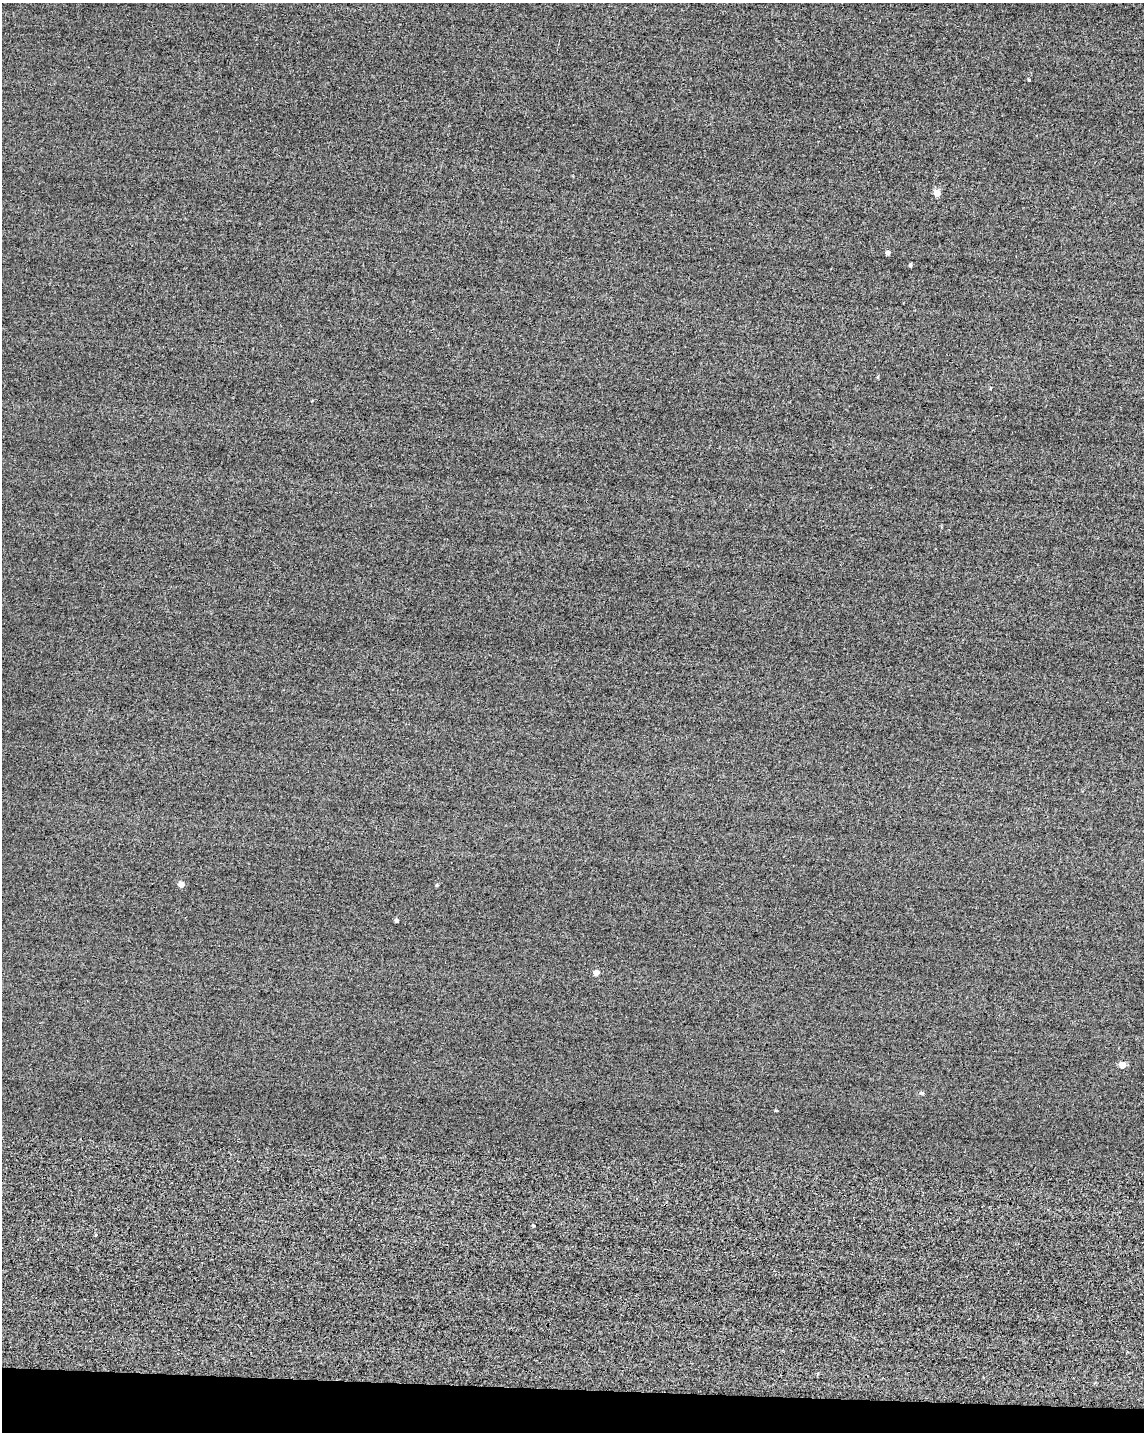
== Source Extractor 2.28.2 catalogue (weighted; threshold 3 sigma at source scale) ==
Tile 11 of 4 x 3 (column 3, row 3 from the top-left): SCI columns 2309-3450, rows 247-1676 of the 4849 x 4881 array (HDU 1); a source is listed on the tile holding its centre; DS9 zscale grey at full resolution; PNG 1146 x 1434 px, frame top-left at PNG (2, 3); no overlay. Shown black and unused: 3% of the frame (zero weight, under 2 of 3 exposures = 12% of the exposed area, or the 3 px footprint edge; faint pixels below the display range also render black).
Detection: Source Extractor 2.28.2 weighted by HDU 2 'WHT'; one run over the whole footprint, this tile lists its part. Background -0.229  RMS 3.4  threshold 15.2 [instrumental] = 3 sigma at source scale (4.5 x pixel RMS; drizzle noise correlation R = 1.50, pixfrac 1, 0.05/0.05 arcsec/px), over >= 5 px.
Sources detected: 15; all 15 listed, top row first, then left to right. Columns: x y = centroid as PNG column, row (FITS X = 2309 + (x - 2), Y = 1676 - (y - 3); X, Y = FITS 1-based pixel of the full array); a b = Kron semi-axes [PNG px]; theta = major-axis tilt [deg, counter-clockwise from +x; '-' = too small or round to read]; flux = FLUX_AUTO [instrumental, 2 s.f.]
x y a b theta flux
1029 80 4 3 - 540
937 193 5 5 - 5500
888 253 4 4 - 1500
910 265 4 3 - 590
877 377 5 3 - 320
990 388 4 3 - 320
181 885 5 4 - 3100
437 885 4 4 - 410
396 920 4 4 - 690
596 973 5 5 - 3100
1122 1065 5 5 - 5400
922 1093 5 4 - 660
776 1110 3 2 - 300
534 1226 4 3 - 330
96 1235 3 3 - 340